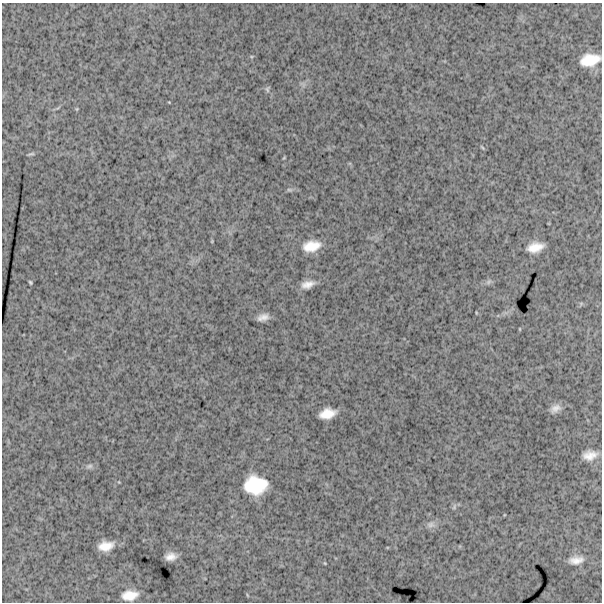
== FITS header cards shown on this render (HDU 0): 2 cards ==
NAXIS1  =                  600
NAXIS2  =                  600

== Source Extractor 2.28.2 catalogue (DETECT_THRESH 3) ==
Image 600 x 600 px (HDU 0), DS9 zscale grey, 1 PNG px = 1 image px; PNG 604 x 604 px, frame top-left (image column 1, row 600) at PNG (2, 3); no overlay
Background 1670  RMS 240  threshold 710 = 3 sigma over >= 5 px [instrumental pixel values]
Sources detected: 26; all 26 listed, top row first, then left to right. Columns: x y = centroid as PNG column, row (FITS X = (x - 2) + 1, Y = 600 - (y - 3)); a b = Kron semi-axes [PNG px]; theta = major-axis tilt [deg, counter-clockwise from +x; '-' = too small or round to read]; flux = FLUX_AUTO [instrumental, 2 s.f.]
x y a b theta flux
590 60 19 11 13 380000
267 89 8 5 80 30000
77 109 6 3 -72 15000
482 147 7 3 -54 18000
31 154 10 3 16 27000
289 190 8 4 -8 28000
311 246 20 12 11 300000
535 247 19 11 14 220000
30 282 4 3 - 20000
488 282 9 5 49 40000
308 284 14 7 15 140000
263 317 10 6 16 100000
520 329 4 2 - 11000
555 408 14 8 25 110000
327 413 15 9 14 250000
590 455 15 10 9 180000
89 466 11 6 12 49000
255 485 20 16 0 710000
454 507 8 5 66 33000
431 525 11 8 10 76000
106 546 14 8 11 220000
171 557 10 7 8 130000
576 560 19 10 7 150000
325 563 5 3 - 13000
130 595 14 9 7 230000
247 595 5 3 - 12000
At the frame edge (FLAGS 8, measured only in part): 1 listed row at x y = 590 60